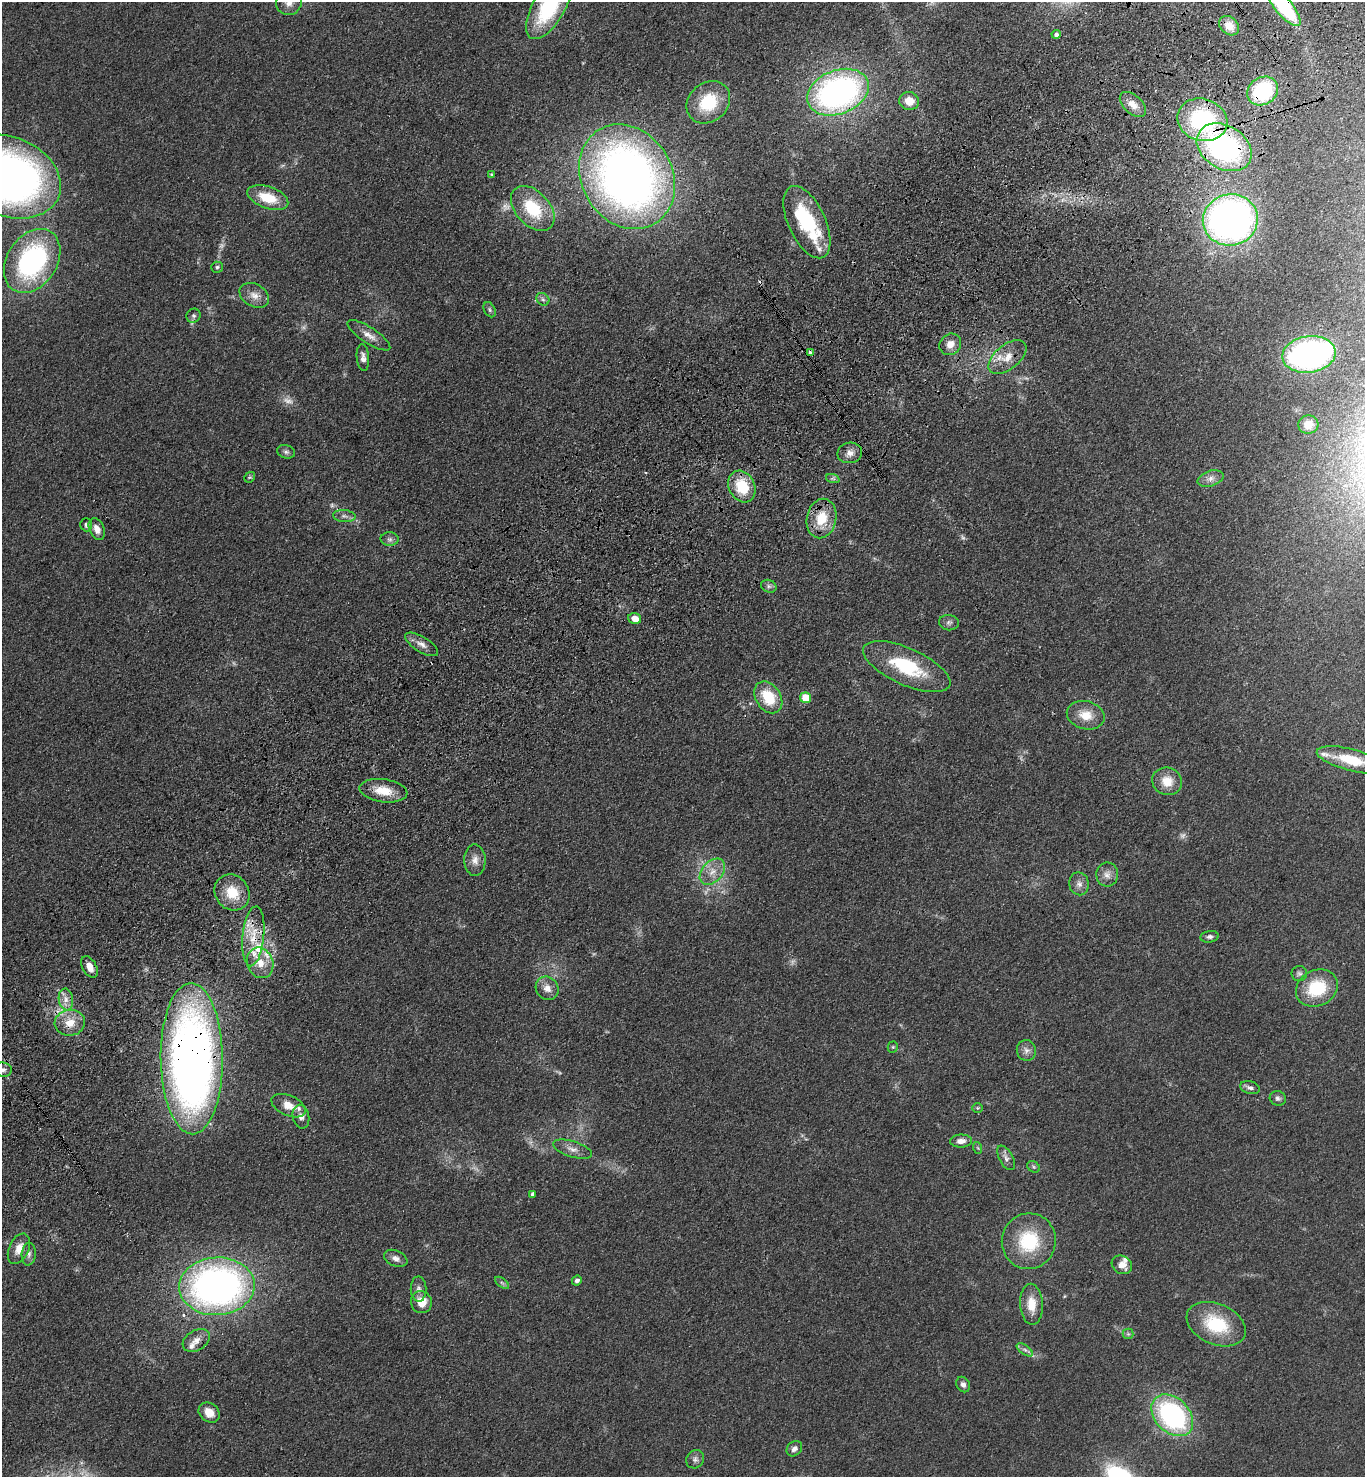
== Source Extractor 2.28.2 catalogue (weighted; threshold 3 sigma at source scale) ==
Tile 10 of 4 x 4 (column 2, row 3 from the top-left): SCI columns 1735-3097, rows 1569-3043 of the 6055 x 6086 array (HDU 1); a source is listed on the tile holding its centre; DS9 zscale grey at full resolution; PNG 1367 x 1479 px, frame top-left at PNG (2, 2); each listed source drawn as its Kron ellipse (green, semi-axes under 4 px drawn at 4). Shown black and unused: <1% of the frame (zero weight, under 3 of 4 exposures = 6% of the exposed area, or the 3 px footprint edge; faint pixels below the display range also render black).
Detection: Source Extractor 2.28.2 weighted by HDU 2 'WHT'; one run over the whole footprint, this tile lists its part. Background 0.0995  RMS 0.0068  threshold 0.0306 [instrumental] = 3 sigma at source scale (4.5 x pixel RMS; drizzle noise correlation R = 1.50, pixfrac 1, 0.05/0.05 arcsec/px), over >= 5 px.
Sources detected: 125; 10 too faint to see at this stretch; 1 inside a brighter object's white glare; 1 cosmic-ray / hot-pixel residue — neither listed nor drawn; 10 inside a brighter listed object's ellipse — not listed separately; the other 103 listed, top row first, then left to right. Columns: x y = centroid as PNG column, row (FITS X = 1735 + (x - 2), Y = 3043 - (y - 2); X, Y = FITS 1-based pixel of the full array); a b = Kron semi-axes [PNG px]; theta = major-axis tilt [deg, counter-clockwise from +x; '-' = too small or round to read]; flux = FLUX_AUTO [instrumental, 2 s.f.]
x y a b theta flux
289 3 12 12 - 6.1
549 6 37 16 60 65
1283 6 25 8 -50 61
1229 26 11 8 -42 6.2
1056 34 4 4 - 2.1
1263 91 16 13 35 54
838 92 32 22 21 230
909 101 10 9 - 9.9
708 102 23 19 40 29
1133 104 16 9 -42 6.8
1202 120 25 21 -18 77
1224 147 29 21 -31 140
491 174 4 3 - 0.78
9 177 54 39 -23 410
627 177 55 45 -59 510
268 198 21 11 -19 19
533 208 26 17 -47 32
1230 220 27 25 12 350
807 222 39 18 -65 49
32 261 35 25 56 120
217 267 6 5 - 1.3
254 295 16 11 -30 6.5
543 299 7 5 -44 1.9
490 310 8 5 -61 1.4
193 316 7 6 - 1.9
369 335 25 8 -33 6.2
950 344 11 10 - 6.4
810 353 4 3 - 11
1309 354 27 18 8 190
1007 357 22 12 38 12
363 358 13 6 -85 3.6
1308 424 10 9 - 7.6
286 452 9 6 -18 2.1
850 453 12 10 12 4.8
250 477 6 4 42 0.95
1211 478 13 7 18 4.3
833 479 7 4 -19 1.4
742 486 16 13 -63 25
344 516 11 6 -6 2.8
821 519 20 14 78 21
86 525 6 6 - 2
97 529 11 7 -66 5.4
390 539 9 7 -1 2.4
769 586 8 6 -22 1.9
635 619 6 5 - 7.2
949 623 10 7 -9 2.5
422 644 19 7 -31 4.8
907 667 47 18 -24 46
768 697 17 12 -57 23
805 698 5 5 - 15
1086 715 19 14 -14 12
1351 760 35 10 -15 26
1167 781 15 13 -18 11
383 791 24 11 -8 14
475 860 16 10 -88 5.7
712 872 15 10 47 8.1
1107 875 12 11 - 5
1079 884 11 9 -78 4
232 892 19 16 -50 18
253 936 30 11 84 18
1209 937 9 5 8 2.3
260 963 15 13 -68 10
89 967 11 7 -59 6.5
1299 973 8 7 - 2
547 988 12 11 - 5.8
1317 988 22 18 28 33
66 999 11 7 -81 4.6
70 1023 15 13 7 11
893 1047 5 5 - 1
1026 1050 10 9 - 3.8
192 1059 75 31 -89 540
3 1070 9 7 -7 2.5
1250 1088 10 6 -15 2.7
1278 1098 8 7 - 2
289 1106 18 10 -23 8.9
977 1108 5 4 - 0.9
301 1117 12 8 -78 4.1
961 1141 11 6 2 4.5
978 1148 6 3 -71 0.85
573 1149 20 8 -17 5.4
1006 1158 13 6 -61 3.4
1034 1167 7 5 -36 1.1
532 1194 4 3 - 1.3
1029 1241 28 27 - 41
19 1249 16 9 65 7.9
29 1254 11 7 85 2.9
396 1258 12 8 -25 3.7
1122 1265 10 9 - 6.4
577 1281 5 4 - 2.7
502 1283 8 4 -37 1.4
217 1286 38 29 3 330
419 1289 13 8 -89 3.4
421 1302 11 10 - 11
1031 1304 20 11 -86 13
1216 1324 31 20 -23 38
1128 1334 5 5 - 1.2
196 1340 14 10 31 5.6
1025 1350 9 4 -35 2.1
963 1384 8 6 -58 2.6
209 1413 11 9 -39 8.2
1172 1415 24 17 -45 120
794 1449 8 7 - 3.2
695 1459 9 8 - 2.6
Overlapping masked pixels (flux is a lower limit): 10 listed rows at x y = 1283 6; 1263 91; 838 92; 1202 120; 1224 147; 627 177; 810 353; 253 936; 70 1023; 192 1059
Isophote crosses this tile's border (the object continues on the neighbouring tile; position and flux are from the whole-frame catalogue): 6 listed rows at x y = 289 3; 549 6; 1283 6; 9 177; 1351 760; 3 1070